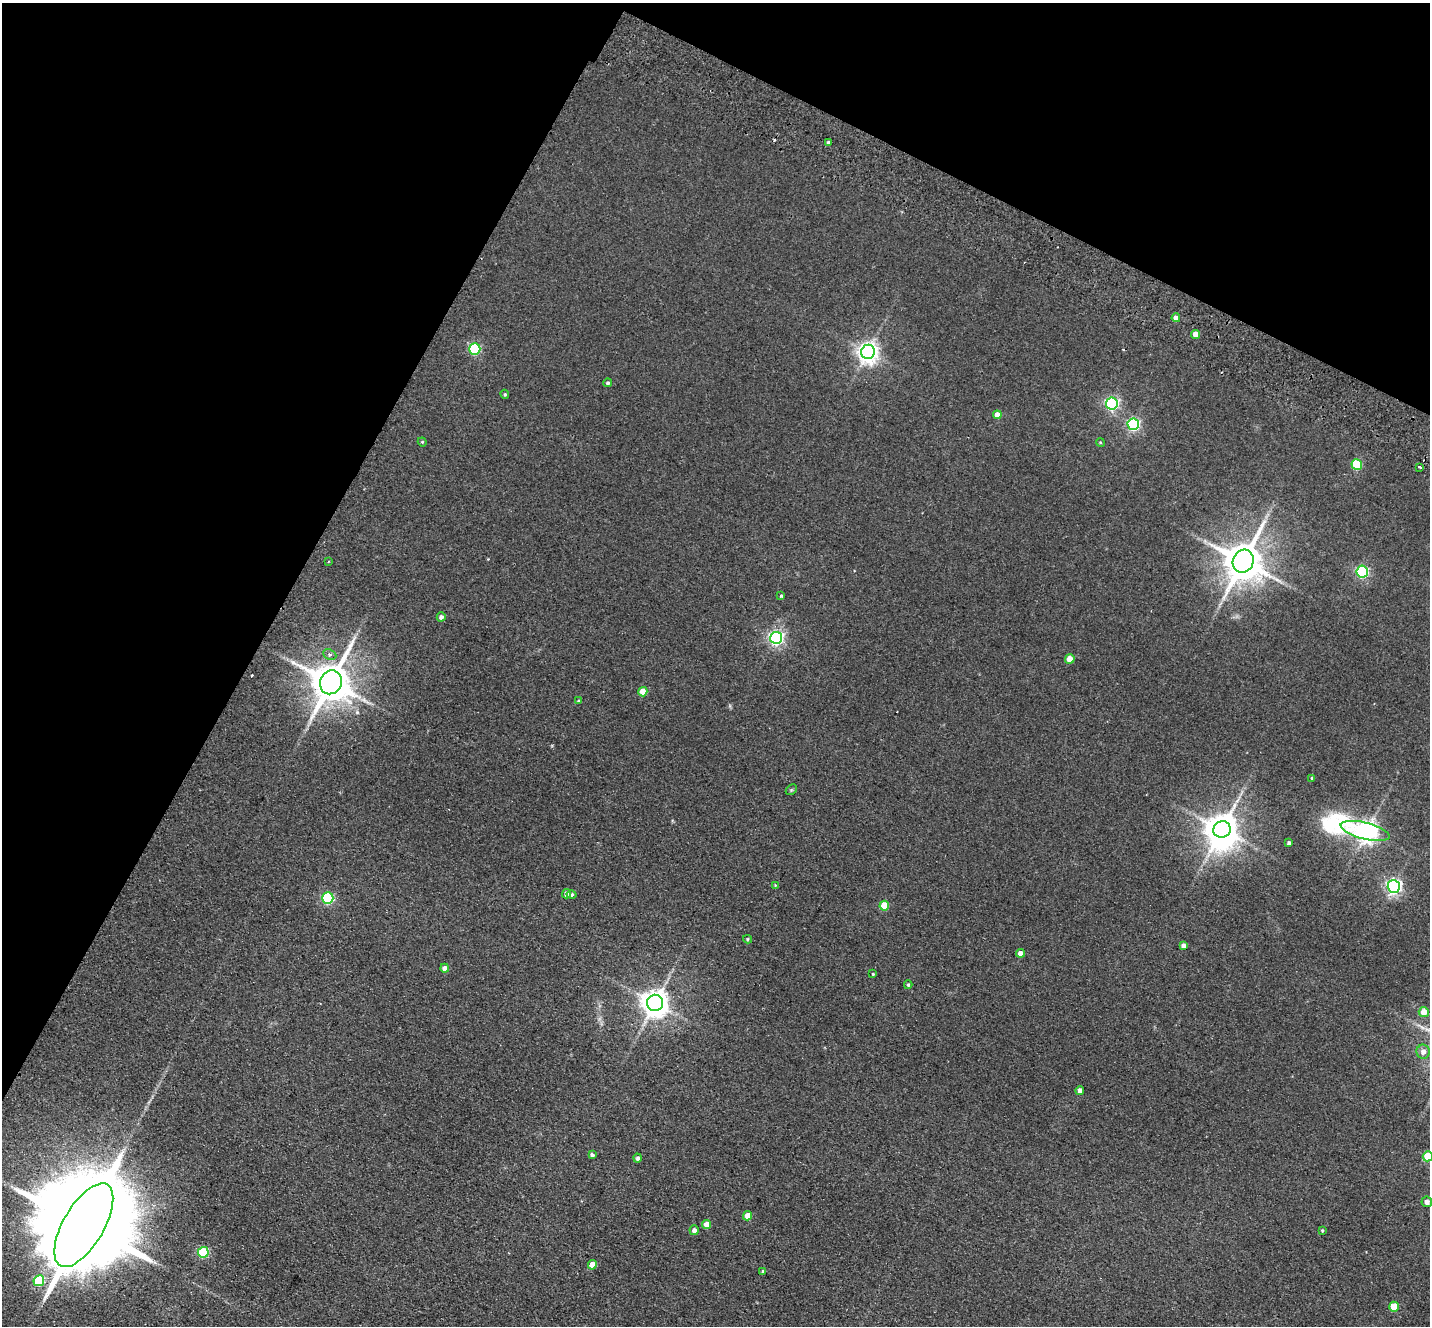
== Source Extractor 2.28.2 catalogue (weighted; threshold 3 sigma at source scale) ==
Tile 2 of 4 x 4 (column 2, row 1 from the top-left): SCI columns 1459-2886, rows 4307-5630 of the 5774 x 5829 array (HDU 1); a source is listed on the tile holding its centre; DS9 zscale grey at full resolution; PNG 1432 x 1328 px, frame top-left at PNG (2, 3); each listed source drawn as its Kron ellipse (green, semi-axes under 4 px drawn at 4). Shown black and unused: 27% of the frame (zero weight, under 2 of 3 exposures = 3% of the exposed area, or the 3 px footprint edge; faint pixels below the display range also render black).
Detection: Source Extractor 2.28.2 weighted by HDU 2 'WHT'; one run over the whole footprint, this tile lists its part. Background 0.088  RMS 0.012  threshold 0.0529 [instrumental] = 3 sigma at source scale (4.5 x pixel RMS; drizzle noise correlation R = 1.50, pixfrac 1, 0.05/0.05 arcsec/px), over >= 5 px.
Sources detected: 66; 1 inside a brighter object's white glare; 5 cosmic-ray / hot-pixel residue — neither listed nor drawn; the other 60 listed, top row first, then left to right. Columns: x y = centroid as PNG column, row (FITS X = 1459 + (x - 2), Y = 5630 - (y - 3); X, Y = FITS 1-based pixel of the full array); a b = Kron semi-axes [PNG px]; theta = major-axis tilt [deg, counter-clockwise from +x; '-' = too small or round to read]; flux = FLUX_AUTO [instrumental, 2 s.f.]
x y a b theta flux
828 142 3 3 - 2
1176 318 4 4 - 6.7
1195 334 4 4 - 10
475 349 6 5 - 110
868 352 7 7 - 760
608 383 4 4 - 2.5
505 394 5 4 - 1.3
1112 404 6 6 - 230
997 415 4 4 - 11
1133 424 6 5 - 200
422 442 4 4 - 1.3
1100 442 4 3 - 1.1
1357 465 5 5 - 64
1420 467 3 3 - 5.3
328 561 3 2 - 1
1243 561 12 10 64 3900
1362 572 6 5 - 170
781 596 3 3 - 2.9
441 617 4 4 - 4.3
776 638 6 6 - 320
330 654 7 5 -23 4.6
1070 659 4 4 - 18
331 682 12 11 - 3800
643 692 5 4 - 16
579 701 4 3 - 1.5
1312 778 4 3 - 1.9
791 790 6 4 44 1.5
1222 829 9 8 - 2200
1365 831 25 8 -14 870
1289 843 4 3 - 3.3
775 885 4 3 - 0.91
1394 886 6 6 - 370
566 894 4 4 - 5.3
572 895 5 4 - 2.7
328 898 5 5 - 120
884 906 5 4 - 30
748 939 4 4 - 1.6
1184 946 4 4 - 5.7
1020 953 4 4 - 10
445 968 4 4 - 6.1
873 974 3 3 - 1.1
908 985 4 4 - 1.6
655 1003 8 8 - 1400
1424 1012 5 5 - 16
1423 1052 7 6 - 6.5
1080 1090 4 4 - 5.4
592 1155 4 3 - 2.8
1428 1156 5 5 - 42
638 1158 4 4 - 3.3
1427 1202 5 5 - 3.9
748 1216 4 4 - 15
707 1224 4 4 - 12
84 1225 47 20 60 41000
694 1230 5 4 - 5.2
1322 1231 3 2 - 1.3
203 1252 5 5 - 92
592 1265 4 4 - 16
763 1271 4 4 - 1.2
39 1281 5 5 - 72
1394 1307 5 5 - 27
Isophote crosses this tile's border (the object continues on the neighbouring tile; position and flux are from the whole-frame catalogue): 1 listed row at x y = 1428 1156